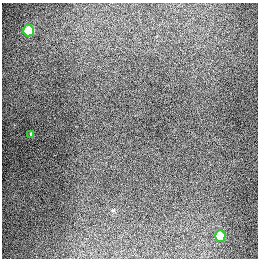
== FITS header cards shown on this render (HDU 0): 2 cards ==
NAXIS1  =                  256
NAXIS2  =                  256

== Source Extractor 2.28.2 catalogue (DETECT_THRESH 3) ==
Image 256 x 256 px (HDU 0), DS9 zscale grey, 1 PNG px = 1 image px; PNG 260 x 260 px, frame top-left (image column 1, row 256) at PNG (2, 3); each listed source drawn as its Kron ellipse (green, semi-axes under 4 px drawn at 4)
Background 1320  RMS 27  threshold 82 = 3 sigma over >= 5 px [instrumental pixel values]
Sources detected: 3; all 3 listed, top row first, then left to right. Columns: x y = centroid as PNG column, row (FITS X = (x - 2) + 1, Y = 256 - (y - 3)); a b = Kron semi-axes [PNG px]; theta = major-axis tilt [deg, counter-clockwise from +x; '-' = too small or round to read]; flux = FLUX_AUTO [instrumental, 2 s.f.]
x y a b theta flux
28 31 6 5 - 90000
31 134 4 3 - 2300
220 236 6 5 - 70000